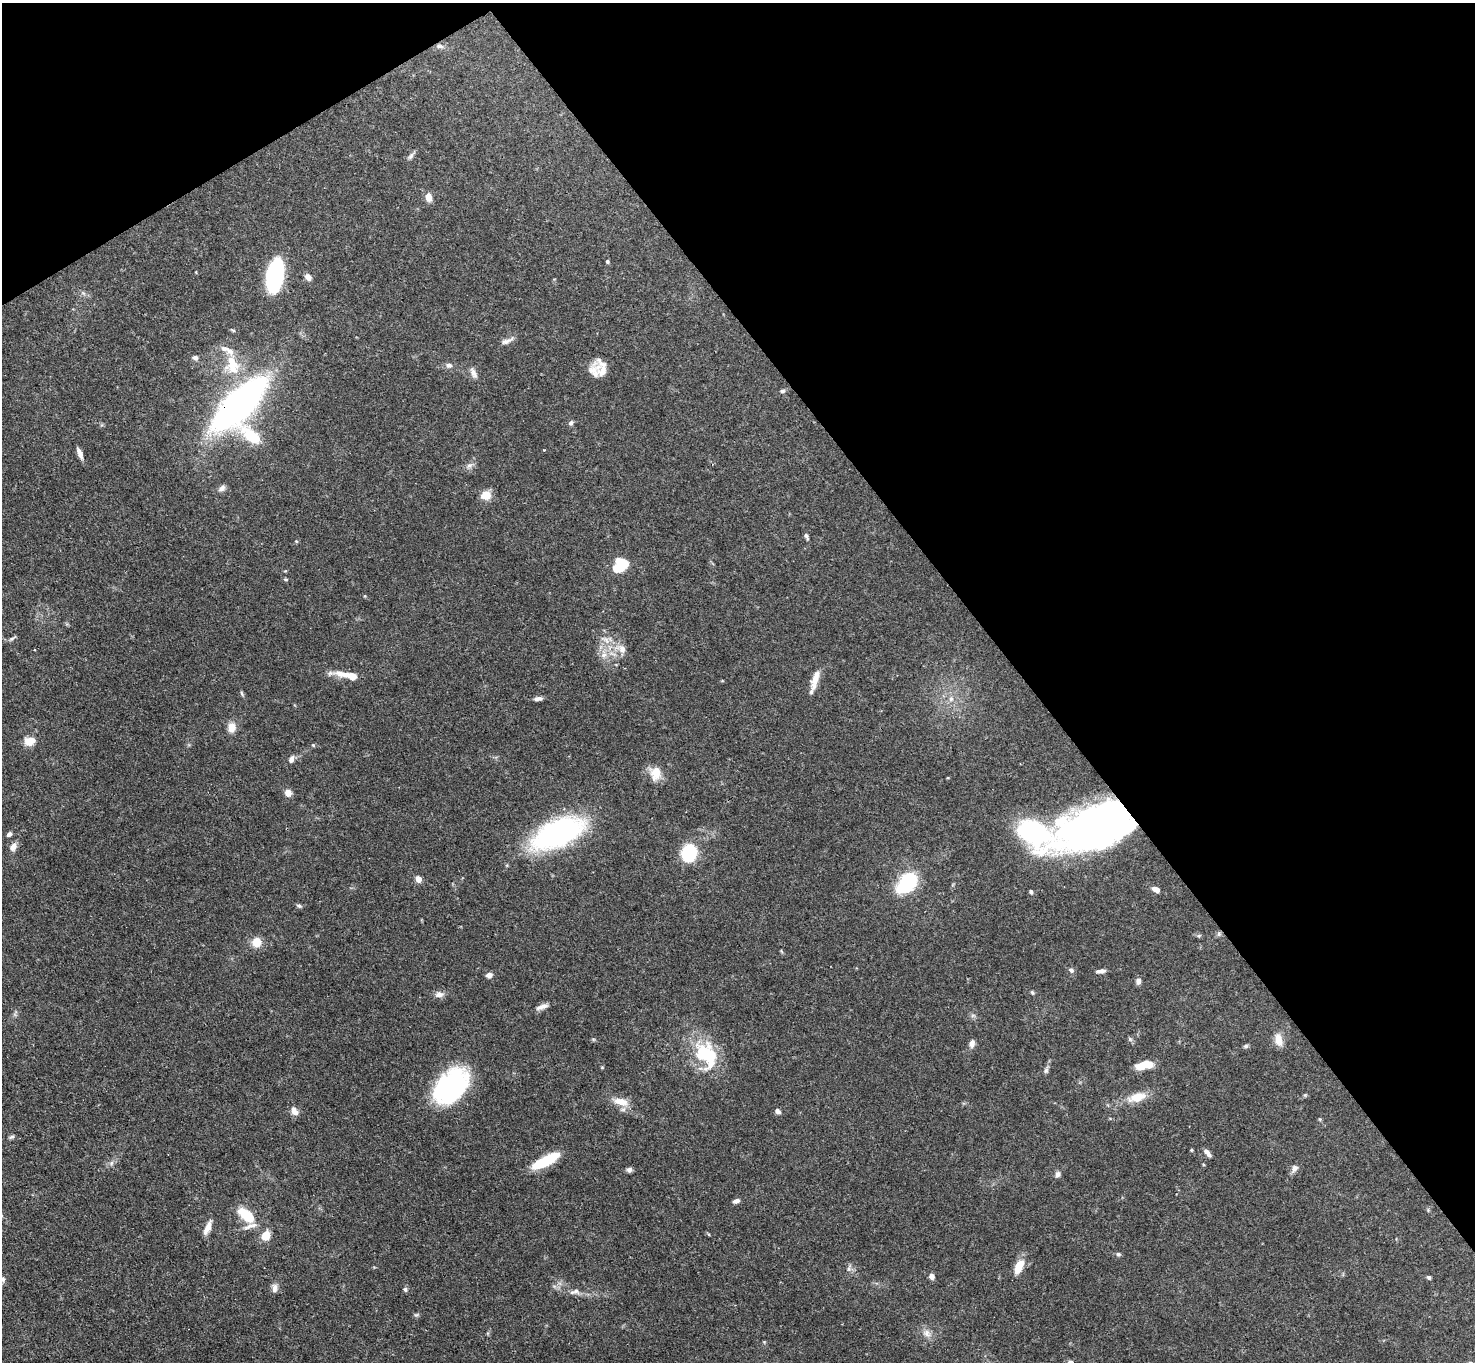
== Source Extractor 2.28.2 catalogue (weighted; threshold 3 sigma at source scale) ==
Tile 3 of 4 x 4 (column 3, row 1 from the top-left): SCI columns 2948-4420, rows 4234-5593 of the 5894 x 5887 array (HDU 1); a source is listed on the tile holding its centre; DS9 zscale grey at full resolution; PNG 1477 x 1364 px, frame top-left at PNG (2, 3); no overlay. Shown black and unused: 35% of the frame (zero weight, under 3 of 4 exposures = <1% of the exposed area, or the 3 px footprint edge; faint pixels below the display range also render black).
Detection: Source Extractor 2.28.2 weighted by HDU 2 'WHT'; one run over the whole footprint, this tile lists its part. Background 0.131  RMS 0.0044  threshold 0.0199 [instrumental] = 3 sigma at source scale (4.5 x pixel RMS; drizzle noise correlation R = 1.50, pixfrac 1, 0.05/0.05 arcsec/px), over >= 5 px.
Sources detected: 109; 3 inside a brighter object's white glare — not listed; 5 inside a brighter listed object's ellipse — not listed separately; the other 101 listed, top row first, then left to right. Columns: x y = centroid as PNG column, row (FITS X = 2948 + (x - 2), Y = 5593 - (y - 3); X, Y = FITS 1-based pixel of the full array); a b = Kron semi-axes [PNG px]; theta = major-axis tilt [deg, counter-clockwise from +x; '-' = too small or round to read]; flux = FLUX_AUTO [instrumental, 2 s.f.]
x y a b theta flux
440 46 11 5 -9 1.5
411 156 11 5 54 1.3
428 197 9 6 -76 3.9
607 261 5 5 - 0.63
274 276 29 14 81 54
308 277 10 7 -55 1.9
83 293 7 4 -34 0.97
233 330 6 4 -19 0.55
507 341 19 6 25 2.2
195 357 6 5 - 1.4
232 364 28 16 -76 15
449 365 9 6 -1 1.5
602 369 21 14 87 5.4
473 373 16 7 -68 2.4
782 391 7 5 16 0.88
239 404 53 19 45 190
571 423 7 6 - 1.1
251 436 34 15 -40 15
80 453 12 5 -67 2.6
469 465 9 7 42 1.8
222 488 10 7 40 1.8
486 495 12 10 17 5
806 536 8 4 -61 1
296 541 5 3 - 0.4
619 568 15 11 90 11
285 579 6 4 -11 0.54
12 639 9 4 37 0.97
605 640 17 6 -34 3.5
622 649 13 10 -54 3.8
34 650 4 2 - 0.3
604 655 9 8 - 2.7
347 675 33 7 -10 7.6
816 677 24 8 70 5.8
242 693 8 4 -69 0.69
538 699 10 5 9 1.6
951 699 7 6 - 1.6
231 727 9 8 - 5.2
29 741 11 8 12 5.7
313 745 5 4 - 0.46
291 759 8 6 70 2.1
655 773 18 14 90 6.1
288 793 9 8 - 2.7
1095 827 77 36 19 230
557 833 60 26 25 73
9 834 7 5 43 1.2
13 847 11 7 58 2.7
689 853 10 8 79 49
418 879 5 4 - 7.1
908 882 14 9 49 49
1156 889 10 6 -24 3.7
1031 892 6 4 -79 0.68
299 906 7 5 -16 0.81
1219 934 7 5 48 0.95
1199 936 7 5 1 0.79
256 942 10 10 - 6
781 951 6 3 -70 0.44
1071 970 7 6 - 1.3
1100 971 11 5 7 1.9
489 975 7 6 - 2
1138 981 7 6 - 1.8
1032 992 6 4 -63 0.64
439 994 12 7 6 2.3
542 1007 18 6 19 2.5
973 1015 7 4 0 0.84
1130 1039 6 4 -47 0.76
1279 1040 18 9 -76 4.1
972 1043 9 7 73 2.2
1246 1046 7 5 14 0.86
702 1054 37 20 -76 24
1141 1066 14 9 19 6.1
1046 1071 7 6 - 1.1
450 1086 38 25 46 66
1305 1095 5 5 - 0.52
1137 1097 23 11 17 8
621 1102 20 9 -15 6
294 1111 11 8 -53 2.8
777 1111 7 5 -35 1.5
1320 1119 5 4 - 0.47
11 1137 8 4 26 0.81
1191 1150 4 4 - 0.43
1207 1153 10 5 -47 1.9
546 1161 26 8 27 22
111 1163 6 6 - 1.1
1295 1168 10 7 62 1.8
629 1170 6 6 - 1.4
1057 1174 9 6 55 1.5
736 1201 7 5 16 1.6
246 1215 20 10 -39 14
208 1228 19 6 67 3.4
266 1236 10 8 62 6.3
1118 1254 6 5 - 0.85
1019 1266 17 8 63 8
849 1269 8 5 84 1.2
932 1276 7 6 - 2
1429 1277 5 4 - 0.86
3 1279 9 7 68 1.4
274 1288 11 7 82 2.1
405 1289 7 5 -75 0.87
576 1291 9 8 - 1.9
927 1333 11 9 -52 2.8
764 1342 4 4 - 0.44
Overlapping masked pixels (flux is a lower limit): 2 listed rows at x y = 239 404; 1095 827
Isophote crosses this tile's border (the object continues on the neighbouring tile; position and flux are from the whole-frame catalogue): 1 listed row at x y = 3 1279